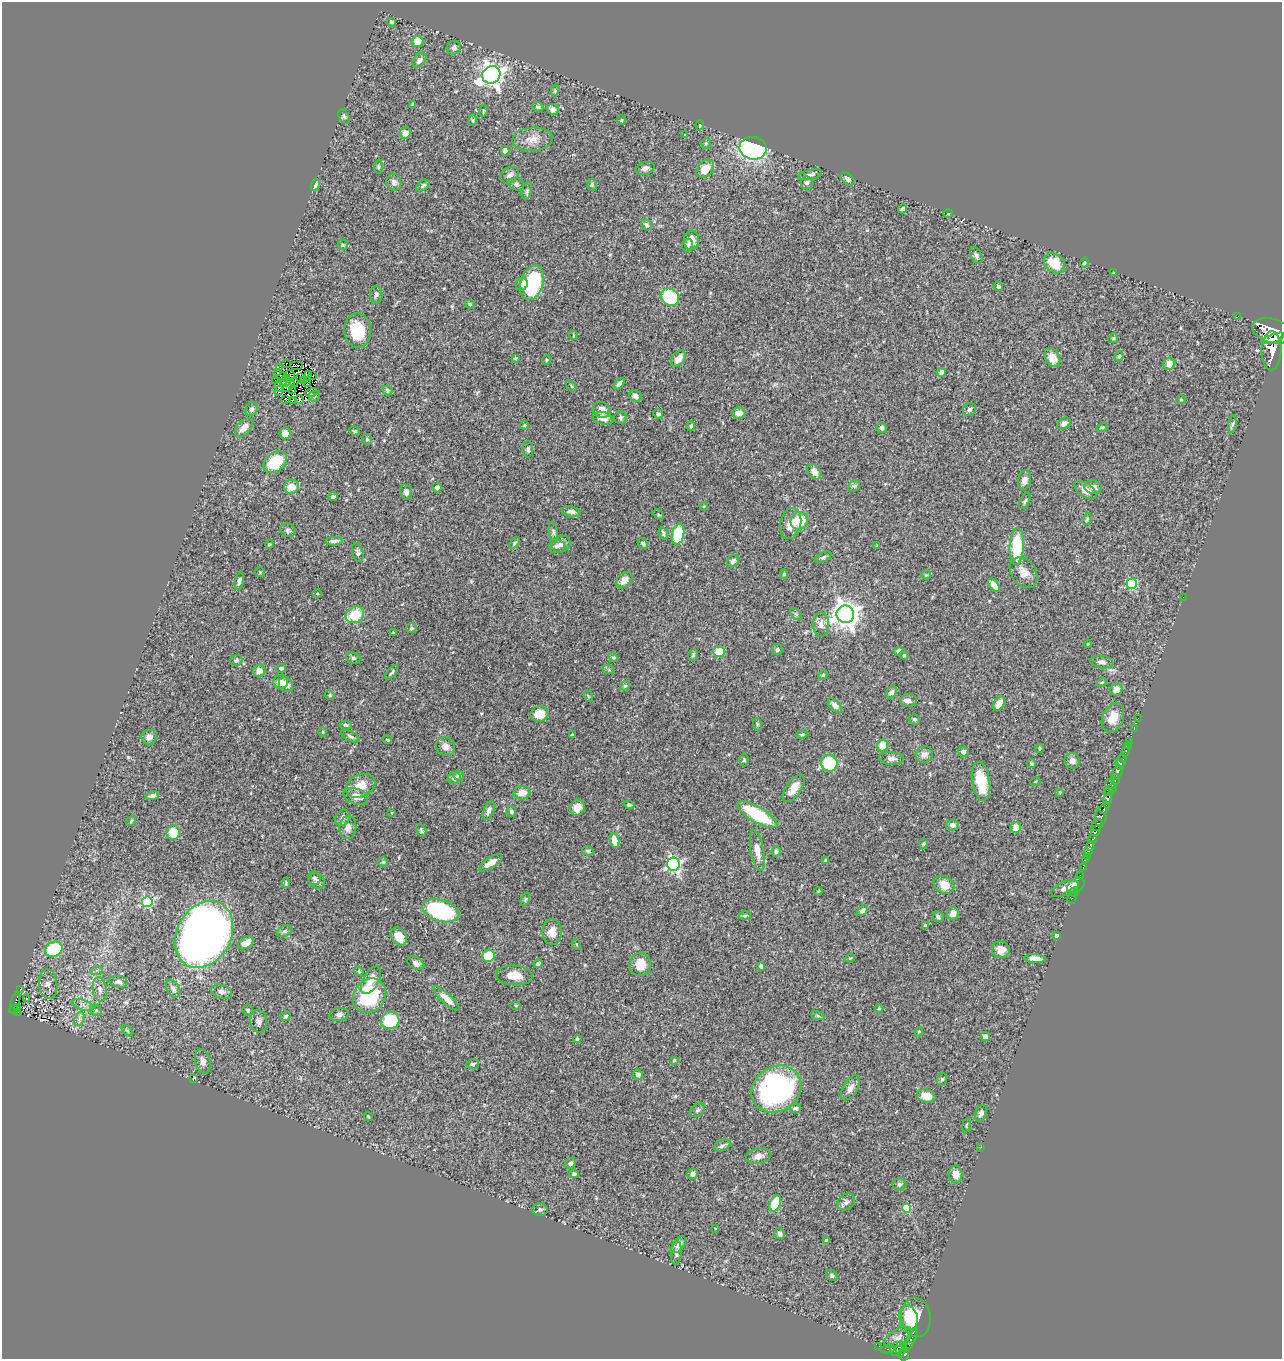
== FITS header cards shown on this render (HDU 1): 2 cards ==
NAXIS1  =                 1280
NAXIS2  =                 1357

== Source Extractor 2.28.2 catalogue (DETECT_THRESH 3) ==
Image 1280 x 1357 px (HDU 1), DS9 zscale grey, 1 PNG px = 1 image px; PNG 1284 x 1361 px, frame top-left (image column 1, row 1357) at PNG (2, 2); each listed source drawn as its Kron ellipse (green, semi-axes under 4 px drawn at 4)
Background 0.486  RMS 0.024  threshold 0.0715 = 3 sigma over >= 5 px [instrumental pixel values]
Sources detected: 369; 1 with non-positive FLUX_AUTO (blend fragments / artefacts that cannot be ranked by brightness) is neither listed nor drawn; the other 368 listed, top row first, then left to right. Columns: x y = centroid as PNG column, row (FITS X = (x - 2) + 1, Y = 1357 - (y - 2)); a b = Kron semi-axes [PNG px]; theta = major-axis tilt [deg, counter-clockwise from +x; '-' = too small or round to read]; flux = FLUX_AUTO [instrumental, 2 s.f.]
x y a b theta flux
392 22 4 4 - 2.6
417 42 6 5 - 21
454 48 7 6 - 5.6
419 60 8 5 52 7.6
491 75 9 8 - 1100
555 91 6 4 72 2.2
412 105 4 2 - 1.7
538 107 6 4 -21 3
553 109 6 5 - 6.6
483 111 6 3 72 1.6
344 116 8 5 -63 2.9
473 120 6 4 -89 2.3
622 120 5 3 - 1.7
700 125 5 3 - 1.6
405 133 5 5 - 13
685 135 3 3 - 1.3
532 139 20 12 4 19
706 143 5 5 - 2.2
753 148 13 11 -9 290
505 151 5 4 - 6.1
378 167 7 4 86 2.7
645 168 10 6 18 6.4
705 169 10 7 49 24
510 175 10 7 31 7.2
810 175 12 5 12 5.5
847 179 8 5 -43 6.4
394 182 8 7 - 5.5
807 183 6 6 - 4.5
516 184 8 6 -21 3.9
315 185 6 4 67 7
592 185 6 5 - 2.3
423 186 7 4 38 2.7
527 191 9 5 76 3.2
903 209 4 3 - 4.7
948 213 4 3 - 1.5
646 225 6 5 - 3.8
691 240 10 7 89 15
343 245 5 5 - 2.2
688 245 6 5 - 4
976 255 9 5 -64 4.3
1055 263 11 9 -38 33
1085 263 5 4 - 2
1114 273 3 3 - 1.5
532 283 18 11 73 140
522 284 6 6 - 7.3
998 286 5 4 - 2.7
376 294 8 6 89 4.4
670 297 10 8 -32 79
470 304 5 4 - 2.2
1238 316 3 2 - 6.2
358 330 17 13 -85 50
1272 331 21 12 -16 3400
573 335 4 3 - 1.1
1113 338 5 4 - 1.9
1273 338 12 4 21 930
1271 351 20 10 88 1900
1119 356 5 4 - 2.1
515 358 3 3 - 1.3
1052 358 10 7 -61 19
678 359 9 6 51 13
546 360 5 3 - 1.4
287 363 2 2 - 4.6
1169 364 6 5 - 14
296 365 6 2 0 0.4
279 368 2 2 - 0.22
942 372 4 4 - 11
277 373 3 2 - 1
308 374 3 2 - 1.4
280 375 6 2 -25 2.1
290 375 5 2 - 0.31
313 375 3 2 - 1.1
301 378 3 2 - 1.1
286 379 3 3 - 0.55
275 380 3 2 - 1.9
303 380 2 2 - 1.4
294 382 4 3 - 2.9
285 383 4 2 - 2.1
307 383 2 2 - 1.5
619 384 7 4 46 4.7
289 386 7 4 39 2.7
571 386 6 3 -54 2
279 387 5 3 - 2.5
293 390 3 2 - 1.2
387 390 5 4 - 2.7
279 391 5 2 - 3.3
311 392 6 3 15 8.4
314 396 5 5 - 2.5
635 396 7 5 -30 4.8
285 399 3 3 - 5.1
293 400 4 2 - 2.4
299 400 5 2 - 1.8
1181 400 5 3 - 1.4
251 409 7 6 - 5.5
969 409 7 6 - 3.8
601 410 9 8 - 13
739 413 6 5 - 13
658 414 5 4 - 3
603 418 10 6 -11 12
620 418 6 6 - 3
1064 423 7 5 34 7.2
1232 424 9 4 80 2.9
524 425 4 4 - 1.6
691 426 4 3 - 3.4
1102 427 6 4 19 2.1
244 428 11 7 48 11
882 428 5 5 - 4.7
355 431 6 4 -26 2.1
285 433 6 5 - 12
367 439 6 4 -46 2.5
528 449 8 5 89 3.7
275 462 13 9 39 70
814 472 8 6 -52 8.8
1024 480 10 6 78 9.3
854 486 6 5 - 3.2
292 487 7 7 - 21
437 487 5 5 - 4.8
1093 487 9 7 -10 8.5
1086 490 12 7 -36 14
406 492 8 5 -75 5.1
333 497 5 4 - 2.8
1025 501 9 4 63 3.3
704 506 4 3 - 1.4
571 512 9 5 -10 6
658 514 6 4 -46 1.9
1087 519 6 3 68 2
799 521 9 8 - 45
791 524 16 10 77 16
288 530 8 6 -22 3.8
553 532 10 4 -82 3.6
663 533 7 4 -66 3.3
678 534 10 6 78 86
334 541 9 4 5 5
515 543 6 4 53 2.9
643 543 6 4 -44 3
269 544 4 3 - 1.7
561 544 10 8 21 7.3
557 546 8 6 -3 5.1
877 546 4 3 - 1.8
1017 546 18 7 87 85
358 552 9 5 -77 4
823 557 9 4 25 3.3
733 561 7 5 46 3.7
260 572 5 5 - 1.9
1024 573 17 12 -54 16
784 574 4 4 - 2.5
926 575 4 4 - 1.7
624 580 9 6 45 12
239 581 9 4 74 4.9
1132 584 5 5 - 100
994 585 8 4 -53 12
317 594 4 3 - 1.3
1183 597 2 2 - 2.9
796 614 7 4 -45 2.6
845 614 9 8 - 1600
355 615 10 7 30 42
821 624 12 8 -90 9.1
411 628 5 5 - 2.8
393 633 4 4 - 1.3
1088 644 4 3 - 1.6
777 649 5 5 - 3.4
719 651 6 5 - 32
899 651 5 4 - 6.1
693 655 6 4 77 2.2
904 655 5 4 - 1.8
613 657 5 4 - 1.9
353 658 7 5 -15 3.2
236 660 6 5 - 3.8
1102 662 11 6 -9 5.7
281 668 5 4 - 3.6
609 670 6 4 -19 2.2
259 671 6 6 - 14
392 673 9 3 51 2.9
823 675 5 4 - 1.6
281 682 7 7 - 11
1102 682 5 4 - 1.8
286 685 8 6 -53 10
625 686 5 4 - 2.5
1116 690 6 6 - 15
891 692 7 5 50 4.7
330 695 5 4 - 2
588 696 6 3 -71 1.8
909 701 8 6 1 6.8
999 703 8 5 58 18
835 705 9 5 -48 8.2
540 714 9 8 - 27
1113 718 15 10 66 22
1138 718 2 2 - 6.6
914 719 5 5 - 2.9
757 724 6 4 -72 2.1
346 725 6 4 -5 3
1134 729 2 2 - 6.6
323 732 4 3 - 1.4
572 735 3 3 - 1.7
802 735 6 4 20 2.1
350 736 10 5 -27 4.1
149 737 8 7 - 8.8
387 740 5 3 - 1.8
1129 741 2 2 - 6.1
1128 745 2 2 - 6.6
445 746 10 9 - 9.4
883 746 6 5 - 27
1039 748 4 4 - 2.6
1126 751 6 3 72 22
963 752 5 5 - 4.8
924 754 9 8 - 8.8
891 758 12 6 -6 7.4
744 760 6 4 89 2.7
1122 760 7 3 71 170
1072 761 8 7 - 7.7
829 763 8 8 - 91
1031 764 4 4 - 2.1
1120 764 5 4 - 340
1117 773 7 4 57 330
458 775 5 5 - 3.2
454 778 7 5 26 5.8
1115 779 5 3 - 140
981 781 20 9 -81 48
1035 782 5 3 - 1.3
1110 784 6 3 -29 95
361 786 15 11 24 24
794 788 16 7 55 18
1112 789 3 2 - 30
1109 792 5 4 - 140
522 793 8 6 14 17
1060 793 3 3 - 1.8
152 796 7 4 17 5.5
356 796 13 7 -17 13
1108 799 6 3 69 230
629 805 5 4 - 3.4
577 807 8 7 - 17
1105 808 6 3 59 180
489 811 10 5 69 5.9
511 811 5 5 - 3.7
392 813 4 2 - 1.3
758 815 22 7 -31 99
1101 816 11 6 76 210
342 818 8 7 - 8.3
131 821 6 3 54 1.8
952 825 6 5 - 5.9
1097 825 6 5 - 530
1016 827 5 5 - 18
348 828 11 8 85 11
421 830 6 4 -69 2.9
1096 831 6 3 56 250
173 833 7 6 - 32
614 840 7 4 -80 22
1092 840 5 3 - 180
923 844 5 4 - 2
1090 846 5 3 - 260
588 851 6 4 -16 2.4
757 851 21 6 -80 16
776 851 5 4 - 3.6
1089 851 4 3 - 140
1087 856 4 3 - 25
1085 859 4 3 - 30
826 860 4 4 - 2.4
383 862 5 4 - 2
491 863 13 5 34 16
674 864 7 6 - 350
1083 868 3 2 - 6.4
1080 876 3 2 - 13
314 878 7 6 - 3.5
317 881 8 7 - 5.2
286 883 5 3 - 2.3
944 885 11 8 -27 20
1076 885 9 6 33 15
1065 888 14 6 22 9.1
818 891 4 4 - 1.6
1074 892 4 3 - 3.3
1072 898 6 2 73 4.9
525 899 7 4 70 2.1
147 902 5 5 - 190
862 910 6 4 42 4.9
441 911 19 11 -17 160
953 913 6 5 - 12
745 916 6 4 2 2.3
938 917 6 5 - 3.6
925 926 3 3 - 3.7
285 931 8 5 26 3.7
552 932 13 10 90 18
204 934 35 27 61 1600
399 936 10 7 -55 22
1057 936 4 3 - 7.6
246 943 9 5 33 15
576 944 5 3 - 1.6
54 949 9 7 21 85
1001 950 9 8 - 12
489 956 6 6 - 49
850 958 5 4 - 1.7
1035 959 10 4 -5 12
416 963 9 6 -32 6.4
538 964 4 4 - 5.3
640 964 12 11 - 23
761 966 4 3 - 3.3
97 970 6 4 17 2.7
359 971 5 4 - 1.8
514 975 18 10 -4 23
371 980 15 8 61 17
118 982 9 6 -9 6
48 984 15 9 -84 11
20 989 2 2 - 0.79
100 989 12 7 -81 8.6
173 989 9 6 -60 4.8
221 992 11 6 -16 6.9
369 996 18 15 52 98
26 999 2 2 - 1.4
446 999 17 5 -43 16
15 1003 11 3 75 56
83 1005 11 5 -18 7.4
516 1005 5 3 - 1.4
17 1008 3 3 - 18
14 1009 4 3 - 53
879 1009 4 4 - 1.6
96 1010 6 5 - 3.3
248 1010 6 5 - 3
18 1012 2 2 - 6.2
339 1015 10 6 9 5.3
285 1016 5 3 - 2.7
818 1016 7 3 -19 2.2
79 1019 7 4 72 5
390 1020 9 8 - 83
259 1021 11 8 -82 7.8
127 1031 7 4 -44 2
919 1032 5 3 - 1.7
985 1036 4 4 - 6.4
577 1039 4 4 - 2.4
674 1060 3 3 - 1.6
203 1061 12 7 -76 8.6
473 1064 6 5 - 2.8
638 1075 5 5 - 5.8
193 1079 4 2 - 1.4
942 1079 6 5 - 2.9
850 1088 14 7 59 10
776 1089 26 22 35 310
926 1096 9 6 -16 23
796 1108 5 5 - 2.8
697 1110 8 5 39 3.7
981 1113 8 5 68 5.4
368 1116 4 3 - 1.7
966 1125 7 3 79 1.7
722 1146 8 5 23 5.2
981 1147 2 2 - 4.2
758 1156 13 7 13 9.9
570 1163 6 5 - 4.6
574 1174 4 4 - 4.2
693 1174 5 5 - 6
956 1174 8 7 - 12
899 1184 7 6 - 4
846 1202 9 7 40 6.4
775 1204 8 5 67 66
906 1208 4 4 - 56
540 1209 7 6 - 4.3
715 1229 3 2 - 1.2
780 1234 6 5 - 5.3
826 1240 3 3 - 2.2
679 1245 10 5 54 7.4
676 1253 11 5 85 5.9
832 1275 6 5 - 3.7
916 1317 20 14 -83 71
908 1318 12 9 -77 26
898 1338 15 8 32 9.7
910 1340 13 4 60 100
909 1345 4 3 - 31
879 1346 2 2 - 3
888 1349 7 3 9 30
896 1349 7 6 - 200
900 1349 8 4 -89 210
904 1354 6 5 - 240
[1 non-positive-flux detection neither listed nor drawn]